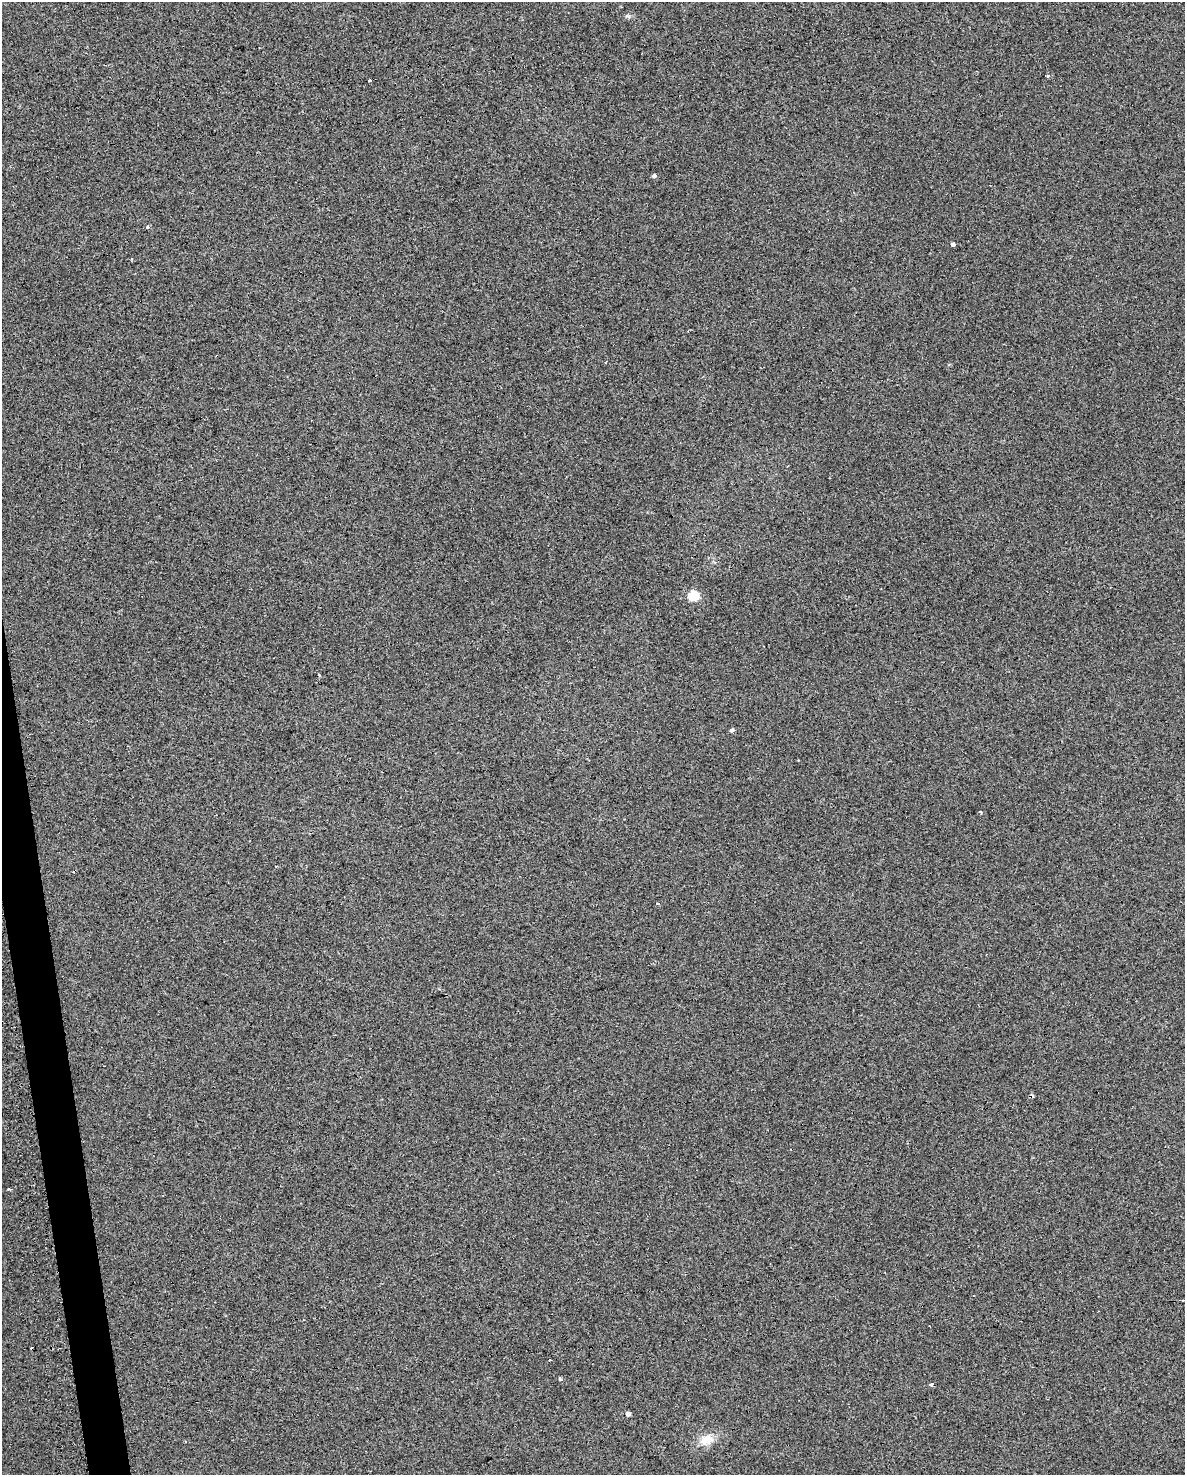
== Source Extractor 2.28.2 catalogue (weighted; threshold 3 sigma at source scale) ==
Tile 7 of 4 x 3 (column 3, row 2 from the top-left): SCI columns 2406-3588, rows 1536-3008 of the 4772 x 4534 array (HDU 1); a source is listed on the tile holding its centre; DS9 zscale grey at full resolution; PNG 1187 x 1477 px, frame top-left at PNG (2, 2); no overlay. Shown black and unused: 2% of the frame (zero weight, under 2 of 3 exposures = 3% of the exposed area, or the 3 px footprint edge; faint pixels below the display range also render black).
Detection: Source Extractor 2.28.2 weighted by HDU 2 'WHT'; one run over the whole footprint, this tile lists its part. Background 0.0301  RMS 0.013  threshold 0.0601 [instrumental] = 3 sigma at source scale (4.5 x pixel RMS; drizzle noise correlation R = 1.50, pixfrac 1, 0.0396/0.0396 arcsec/px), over >= 5 px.
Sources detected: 18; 3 cosmic-ray / hot-pixel residue — not listed; the other 15 listed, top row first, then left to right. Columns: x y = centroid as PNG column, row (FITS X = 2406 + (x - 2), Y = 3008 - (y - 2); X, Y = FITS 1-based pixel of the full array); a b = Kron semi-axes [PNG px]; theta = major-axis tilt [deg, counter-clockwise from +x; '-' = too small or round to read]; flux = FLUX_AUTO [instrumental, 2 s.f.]
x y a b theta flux
1047 75 3 3 - 7.2
370 80 3 3 - 17
654 176 4 4 - 3.5
147 227 3 3 - 13
952 244 4 4 - 16
693 596 5 5 - 78
319 675 3 2 - 4.4
732 730 5 4 - 2.7
980 812 4 3 - 2.3
9 1189 5 3 - 1.7
1183 1300 3 3 - 1.4
560 1379 3 3 - 3.4
930 1385 4 3 - 5
628 1414 4 4 - 5.9
706 1440 20 11 29 18